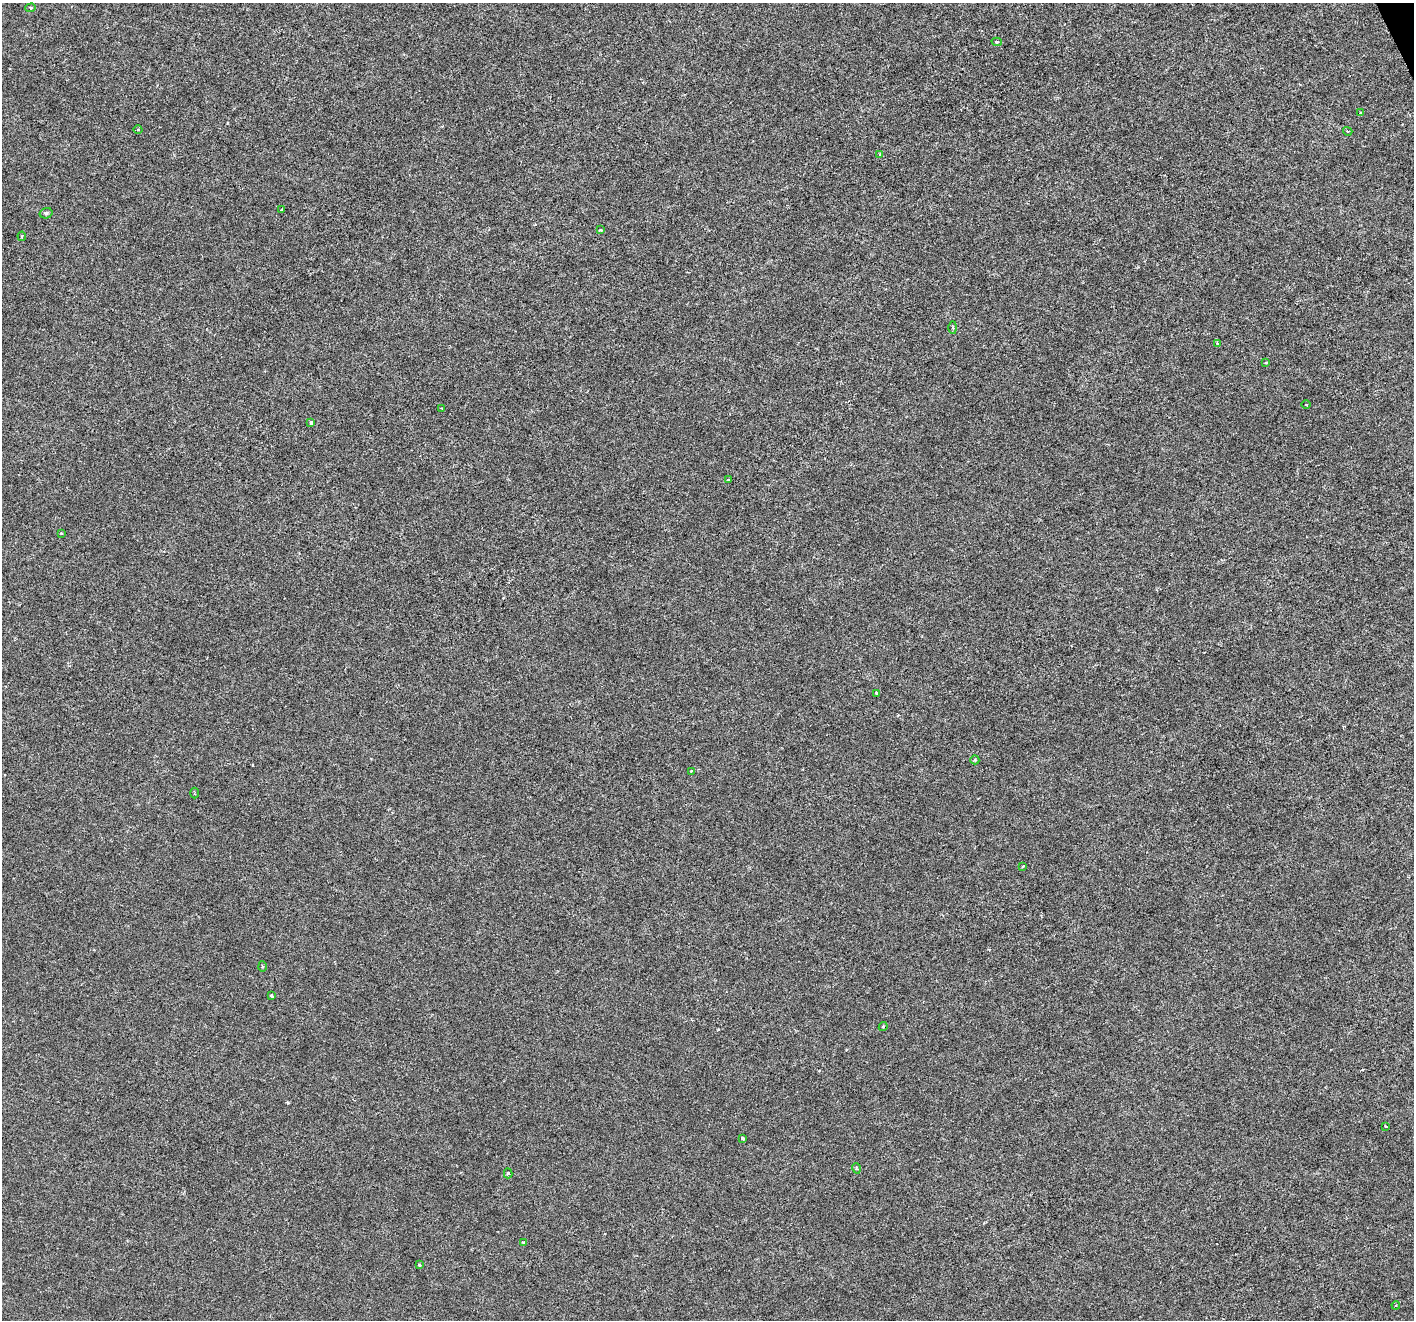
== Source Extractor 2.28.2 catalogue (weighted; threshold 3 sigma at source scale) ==
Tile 10 of 4 x 4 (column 2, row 3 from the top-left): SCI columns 1419-2830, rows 1468-2785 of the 5655 x 5515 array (HDU 1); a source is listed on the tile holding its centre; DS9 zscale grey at full resolution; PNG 1416 x 1322 px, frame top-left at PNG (2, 3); each listed source drawn as its Kron ellipse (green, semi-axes under 4 px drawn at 4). Shown black and unused: <1% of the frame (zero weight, under 3 of 6 exposures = <1% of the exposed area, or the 3 px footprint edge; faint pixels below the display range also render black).
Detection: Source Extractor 2.28.2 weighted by HDU 2 'WHT'; one run over the whole footprint, this tile lists its part. Background -2.01e-04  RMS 9.2e-04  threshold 0.00376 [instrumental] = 3 sigma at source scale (4.09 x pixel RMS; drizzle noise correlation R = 1.36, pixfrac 0.8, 0.0396/0.0396 arcsec/px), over >= 5 px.
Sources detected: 33; all 33 listed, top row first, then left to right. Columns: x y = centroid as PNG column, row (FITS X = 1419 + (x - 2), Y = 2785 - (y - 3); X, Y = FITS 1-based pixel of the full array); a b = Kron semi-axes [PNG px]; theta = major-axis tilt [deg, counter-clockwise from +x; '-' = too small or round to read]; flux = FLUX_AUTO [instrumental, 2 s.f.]
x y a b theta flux
31 8 5 4 - 0.12
997 42 5 4 - 0.12
1360 113 3 3 - 0.15
138 129 4 3 - 0.077
1348 131 5 3 - 0.11
880 154 4 3 - 0.07
281 210 3 3 - 0.16
46 213 6 5 - 0.18
601 230 4 3 - 0.12
22 236 5 3 - 0.087
953 328 6 3 -90 0.1
1217 344 4 3 - 0.17
1266 363 3 3 - 0.11
1306 405 5 3 - 0.073
442 409 4 2 - 0.056
311 423 4 3 - 0.19
728 480 3 3 - 0.1
61 533 4 3 - 0.083
877 693 4 3 - 0.14
975 760 4 4 - 0.12
691 771 3 3 - 0.066
194 793 5 3 - 0.094
1023 866 4 2 - 0.088
262 966 5 3 - 0.086
271 995 3 3 - 0.12
883 1027 4 3 - 0.12
1386 1126 3 2 - 0.1
743 1138 4 3 - 0.16
856 1168 5 3 - 0.092
508 1173 5 4 - 0.15
523 1242 4 3 - 0.14
419 1265 4 3 - 0.13
1396 1305 4 3 - 0.079
Unlisted compact peaks at least as high as the median listed source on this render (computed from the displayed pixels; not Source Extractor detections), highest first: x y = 288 1103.